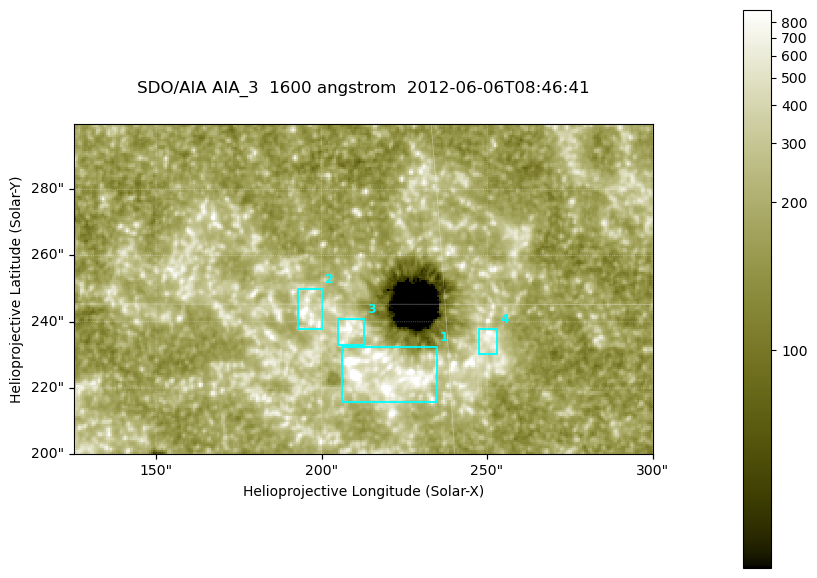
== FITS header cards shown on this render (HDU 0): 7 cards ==
TELESCOP= 'SDO/AIA '
INSTRUME= 'AIA_3   '
WAVELNTH=                 1600
WAVEUNIT= 'angstrom'
DATE-OBS= '2012-06-06T08:46:41.12'
CTYPE1  = 'HPLN-TAN'
CTYPE2  = 'HPLT-TAN'

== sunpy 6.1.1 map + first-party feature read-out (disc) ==
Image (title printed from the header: SDO/AIA AIA_3  1600 angstrom  2012-06-06T08:46:41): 287 x 164 px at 0.609 arcsec/px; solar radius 946 arcsec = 1552 px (partial field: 0.6% of the solar disc is inside the frame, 100% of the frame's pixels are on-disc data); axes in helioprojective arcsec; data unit not stated in the header (colour bar unlabelled)
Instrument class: DISC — disc imager (sunpy class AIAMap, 1600 A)
Bright regions (active regions / flare kernels): reference = the on-disc median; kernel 3 px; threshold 5 sigma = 334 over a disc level ~185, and >= 1.15x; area >= 47 px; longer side >= 3 px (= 1.8 arcsec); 4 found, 4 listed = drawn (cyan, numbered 1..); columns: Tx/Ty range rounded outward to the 2 arcsec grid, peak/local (2 s.f.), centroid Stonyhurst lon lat
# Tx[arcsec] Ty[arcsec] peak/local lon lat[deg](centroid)
1 206..236 216..232 16 +14 +14
2 192..200 238..250 5.8 +12 +15
3 204..214 232..242 4.8 +13 +15
4 246..254 230..238 5 +16 +14